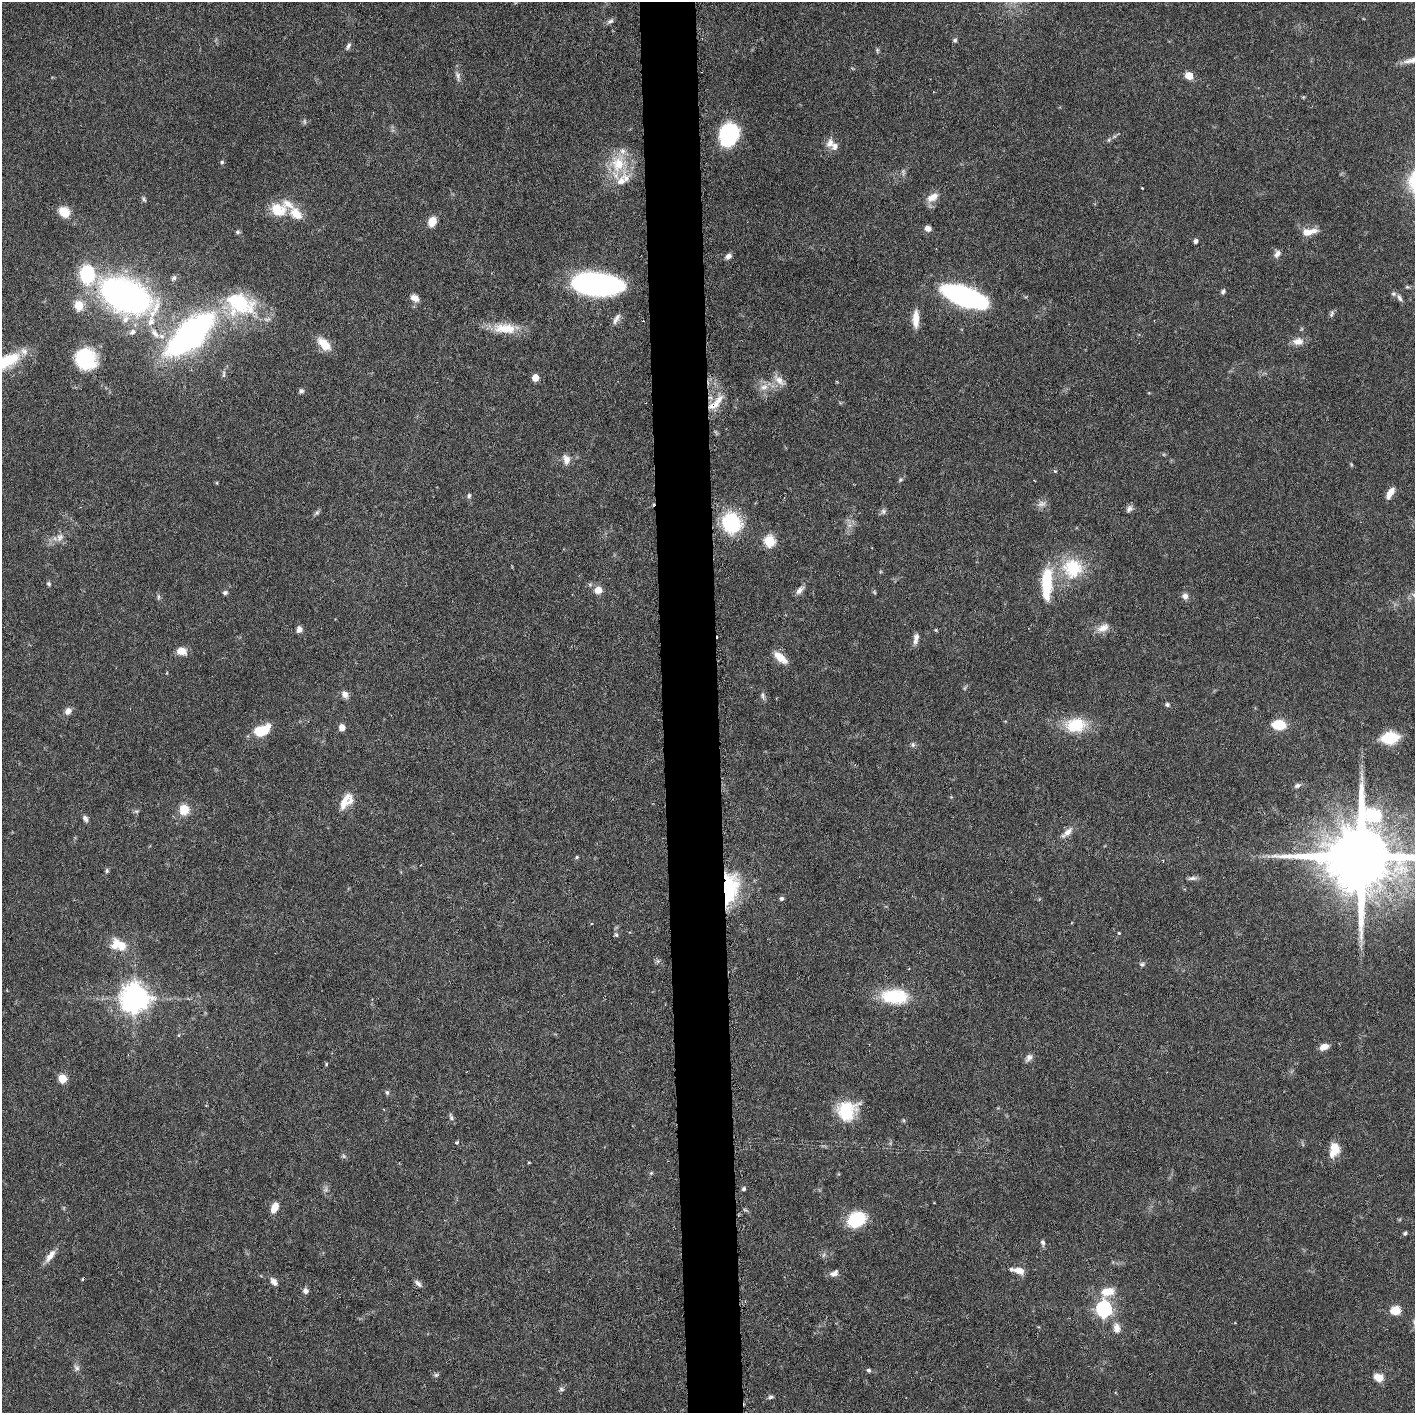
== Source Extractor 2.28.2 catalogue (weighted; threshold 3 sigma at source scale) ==
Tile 5 of 3 x 3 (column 2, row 2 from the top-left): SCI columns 1432-2844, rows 1415-2825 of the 4276 x 4236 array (HDU 1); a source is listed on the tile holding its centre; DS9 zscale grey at full resolution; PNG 1417 x 1415 px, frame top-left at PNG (2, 2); no overlay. Shown black and unused: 4% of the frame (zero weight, under 3 of 6 exposures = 1% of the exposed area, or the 3 px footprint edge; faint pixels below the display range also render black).
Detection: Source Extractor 2.28.2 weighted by HDU 2 'WHT'; one run over the whole footprint, this tile lists its part. Background 0.0621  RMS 0.0029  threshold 0.012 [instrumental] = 3 sigma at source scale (4.09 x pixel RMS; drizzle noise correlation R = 1.36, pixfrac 0.8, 0.05/0.05 arcsec/px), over >= 5 px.
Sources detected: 166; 5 too faint to see at this stretch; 2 cosmic-ray / hot-pixel residue — not listed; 14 inside a brighter listed object's ellipse — not listed separately; the other 145 listed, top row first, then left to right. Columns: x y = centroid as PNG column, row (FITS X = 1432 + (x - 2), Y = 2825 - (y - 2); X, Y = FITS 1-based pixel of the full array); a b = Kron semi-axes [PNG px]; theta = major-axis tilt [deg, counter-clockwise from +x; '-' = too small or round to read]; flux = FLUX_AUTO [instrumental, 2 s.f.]
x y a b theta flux
610 21 10 6 36 0.87
955 40 5 5 - 0.56
348 46 10 5 65 0.76
877 50 6 5 - 0.45
458 76 14 7 -77 1.3
1189 76 7 6 - 4
304 122 8 4 -89 0.48
729 134 21 16 72 25
1109 140 6 4 89 0.37
830 143 13 9 63 2
222 162 5 5 - 0.4
618 164 29 20 77 11
1142 188 3 2 - 0.27
932 197 16 9 31 3
144 199 9 4 -62 0.48
278 210 20 17 -13 6.8
64 212 14 11 -44 4.3
432 221 8 6 65 5.3
928 228 7 6 - 1.4
238 232 6 5 - 0.49
1307 232 14 10 0 2.9
1196 241 6 4 67 0.7
1277 254 11 7 65 1.2
728 256 8 6 33 1.1
87 274 18 14 -86 19
174 278 7 6 - 0.72
595 284 42 18 -5 69
1407 287 6 4 -43 0.35
1223 291 7 5 66 0.63
125 295 35 21 -26 130
964 296 36 13 -20 76
415 298 10 7 -25 2.1
1399 298 9 6 -63 0.88
240 304 44 32 -17 23
79 305 6 6 - 9.7
1331 314 10 5 63 0.67
616 319 17 6 61 1.4
916 319 20 7 89 3.8
151 322 17 10 75 3.8
505 328 33 13 -2 7
132 332 9 7 28 1.1
190 334 54 24 42 86
1298 341 14 10 6 2.4
324 344 19 10 -45 4.5
85 359 22 20 -56 17
7 361 37 15 27 12
224 374 11 4 90 0.68
535 377 5 5 - 4.2
779 381 17 9 -44 2.5
764 387 12 8 27 2.2
301 391 6 5 - 0.68
713 406 21 8 27 3.4
566 459 13 8 -74 2
1055 471 5 4 - 0.34
900 480 7 4 30 0.46
1390 493 12 5 59 3
469 496 7 5 88 0.59
1041 504 12 8 12 1.5
1129 509 10 7 56 1
883 511 8 7 - 0.78
317 513 8 5 62 0.61
731 523 21 19 -64 18
60 537 13 8 54 1.8
769 541 6 6 - 23
1072 568 30 28 -43 14
1047 583 35 10 88 14
49 584 6 5 - 0.48
598 590 7 7 - 3
800 590 13 6 49 1.4
874 592 5 4 - 0.32
225 593 6 5 - 0.69
1414 595 7 6 - 0.73
1185 596 8 7 - 1.2
158 597 9 4 90 0.56
1103 628 17 9 23 2.4
299 629 7 6 - 1.2
936 630 5 4 - 0.3
916 637 11 7 78 1.5
182 651 12 9 -7 2.7
780 658 18 8 -40 3.9
345 694 9 7 -60 1.6
763 695 10 6 -83 0.82
1167 704 5 5 - 0.59
68 711 10 8 52 1.6
1075 725 29 19 6 9.8
1279 725 13 9 -4 7.4
342 727 7 6 - 1.8
261 731 16 9 22 9.2
1390 738 16 10 7 11
913 745 6 6 - 0.69
1362 778 12 4 -85 1.2
1297 785 9 6 21 0.97
344 802 24 9 61 3.8
184 810 12 11 - 4.3
136 811 6 4 -17 0.45
85 818 8 6 -56 0.95
1067 832 17 7 43 2.3
577 857 4 4 - 0.34
1361 857 23 19 2 3800
107 871 6 5 - 0.47
1192 878 13 5 5 0.97
730 888 33 18 84 21
782 898 5 5 - 0.63
1119 933 4 4 - 0.3
616 935 7 5 -62 0.52
115 944 17 11 73 3.6
658 961 6 6 - 0.61
1142 964 7 5 23 0.57
895 996 31 16 -3 14
134 998 9 9 - 370
1324 1047 10 7 21 2
1029 1058 12 7 56 1.1
326 1064 4 4 - 0.3
62 1078 5 5 - 9.8
387 1092 7 5 -74 0.56
206 1105 3 3 - 0.24
847 1111 23 20 39 11
451 1117 10 5 -77 0.77
457 1142 5 4 - 0.38
1334 1149 15 9 77 5
343 1156 7 6 - 0.53
651 1173 5 4 - 0.35
743 1189 5 5 - 0.51
326 1190 7 6 - 0.75
274 1208 11 7 67 3.1
745 1210 9 3 -22 0.4
856 1220 16 12 28 16
1405 1233 5 4 - 0.55
1043 1243 8 5 -74 0.73
50 1256 19 7 53 2.4
1019 1271 14 7 -15 2.6
834 1273 11 7 32 1.4
274 1282 9 6 -55 1.5
418 1283 11 6 -45 0.98
305 1291 7 6 - 1.1
1107 1292 14 10 16 4.8
1104 1309 7 6 - 74
1396 1310 9 8 - 5
1117 1328 14 9 -81 2.1
76 1368 9 7 -53 0.92
869 1370 5 5 - 0.51
436 1375 6 5 - 0.52
1379 1378 9 7 -24 3.8
561 1389 7 5 -17 0.61
771 1397 8 5 8 0.59
Overlapping masked pixels (flux is a lower limit): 2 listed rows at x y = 713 406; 730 888
Isophote crosses this tile's border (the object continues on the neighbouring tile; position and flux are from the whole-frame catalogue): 3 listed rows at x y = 7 361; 1414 595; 1361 857